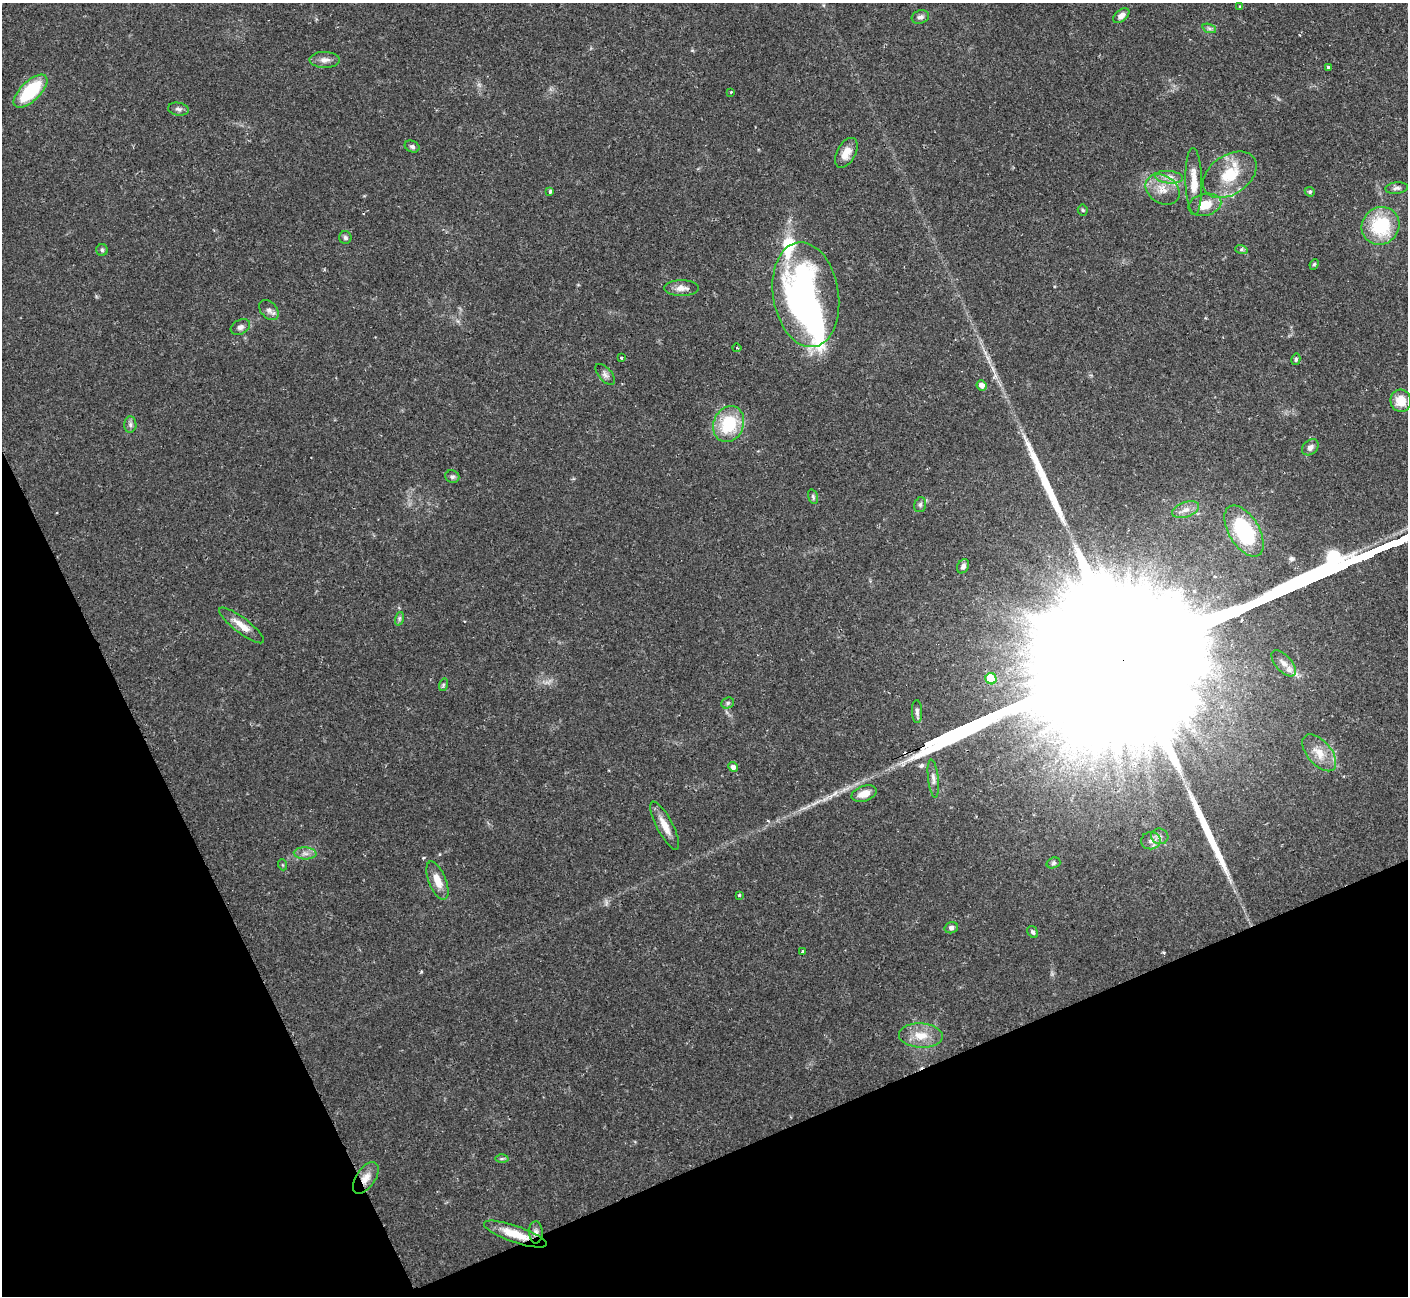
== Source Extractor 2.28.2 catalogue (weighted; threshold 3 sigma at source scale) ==
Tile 14 of 4 x 4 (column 2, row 4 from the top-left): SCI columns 1424-2829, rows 172-1465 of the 5652 x 5640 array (HDU 1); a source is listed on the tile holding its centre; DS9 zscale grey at full resolution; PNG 1410 x 1298 px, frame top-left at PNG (2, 3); each listed source drawn as its Kron ellipse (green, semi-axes under 4 px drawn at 4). Shown black and unused: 22% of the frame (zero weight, under 2 of 3 exposures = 2% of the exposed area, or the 3 px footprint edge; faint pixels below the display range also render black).
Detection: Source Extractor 2.28.2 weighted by HDU 2 'WHT'; one run over the whole footprint, this tile lists its part. Background 0.135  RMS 0.005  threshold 0.0227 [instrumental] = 3 sigma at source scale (4.5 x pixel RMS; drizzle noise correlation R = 1.50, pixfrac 1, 0.05/0.05 arcsec/px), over >= 5 px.
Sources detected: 78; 2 inside a brighter object's white glare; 3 long thin detections or spike segments (spike, bleed or trail) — neither listed nor drawn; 2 inside a brighter listed object's ellipse — not listed separately; the other 71 listed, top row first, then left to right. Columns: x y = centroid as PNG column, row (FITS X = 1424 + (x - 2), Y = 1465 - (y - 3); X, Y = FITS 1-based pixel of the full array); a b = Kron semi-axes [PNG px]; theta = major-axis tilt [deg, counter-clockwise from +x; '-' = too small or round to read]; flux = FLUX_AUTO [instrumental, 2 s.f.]
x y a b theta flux
1240 7 3 3 - 0.85
1121 16 9 5 40 2.7
920 17 9 6 18 1.8
1209 28 7 4 -19 1
325 60 15 8 -1 3.1
1329 67 4 3 - 1.3
31 91 21 10 44 30
731 92 2 2 - 0.41
178 109 10 6 -10 1.7
412 147 7 5 -23 1.3
846 153 16 9 61 5.7
1230 175 29 19 34 19
1169 177 14 6 -6 3.3
1194 181 33 8 -88 8.1
1397 188 11 5 5 1.6
1162 189 18 13 -34 7.7
550 191 4 3 - 1
1310 192 5 4 - 0.92
1205 205 17 11 14 8.5
1083 210 5 5 - 0.73
1380 226 19 18 - 30
345 237 6 6 - 1.1
1241 249 6 4 -18 0.96
102 250 6 6 - 0.93
1314 264 5 4 - 0.77
681 288 17 8 0 4
806 295 53 33 -81 160
269 310 11 8 -48 2.4
240 327 10 7 29 2
737 348 4 4 - 0.68
621 358 3 3 - 0.85
1296 359 6 4 77 0.85
605 374 13 6 -49 2
982 385 5 5 - 3.2
1401 401 11 10 - 8.7
729 424 18 15 67 25
130 425 8 6 -89 1.6
1310 447 9 7 41 2.1
452 477 7 6 - 1.3
813 497 8 4 -74 0.93
920 505 8 5 74 1.2
1186 510 14 7 20 3.4
1244 531 28 15 -59 42
963 566 7 5 61 1.7
399 619 7 4 72 1
242 625 27 7 -37 6.3
1284 663 16 8 -49 4
991 679 6 5 - 16
443 685 6 4 72 0.8
728 703 6 5 - 1
917 712 11 5 -89 1.6
1319 753 22 12 -49 7.7
733 767 5 4 - 1.9
933 778 19 5 -83 2.4
864 794 13 7 18 5.6
665 826 27 8 -62 6.6
1160 836 9 7 -16 2.2
1151 841 10 8 10 2.8
305 853 11 6 -3 2.4
1053 863 7 5 18 0.99
283 865 5 3 - 0.45
437 881 20 8 -68 6.9
739 895 3 3 - 1.1
951 928 7 5 16 1.5
1033 932 6 5 - 1.2
802 951 4 3 - 0.85
921 1035 22 12 -3 9
502 1159 6 4 1 0.78
366 1178 18 9 56 5.4
536 1232 11 7 -89 2.3
515 1234 33 8 -19 13
Overlapping masked pixels (flux is a lower limit): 3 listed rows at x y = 366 1178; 536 1232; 515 1234